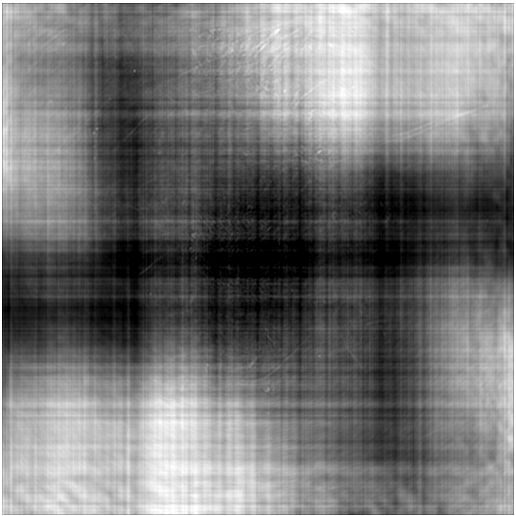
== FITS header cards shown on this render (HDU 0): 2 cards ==
NAXIS1  =                  512
NAXIS2  =                  512

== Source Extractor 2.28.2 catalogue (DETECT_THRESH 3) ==
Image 512 x 512 px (HDU 0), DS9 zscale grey, 1 PNG px = 1 image px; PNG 516 x 516 px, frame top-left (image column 1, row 512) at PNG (2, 3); no overlay
Background 0.0866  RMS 0.01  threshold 0.0309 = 3 sigma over >= 5 px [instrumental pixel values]
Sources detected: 3; all 3 listed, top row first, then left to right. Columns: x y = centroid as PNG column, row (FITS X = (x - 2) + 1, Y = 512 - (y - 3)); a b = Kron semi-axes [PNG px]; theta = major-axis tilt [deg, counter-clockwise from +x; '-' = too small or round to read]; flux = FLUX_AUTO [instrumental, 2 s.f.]
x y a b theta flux
285 113 12 9 19 6.7
345 115 26 20 2 37
173 404 12 9 -66 7.8